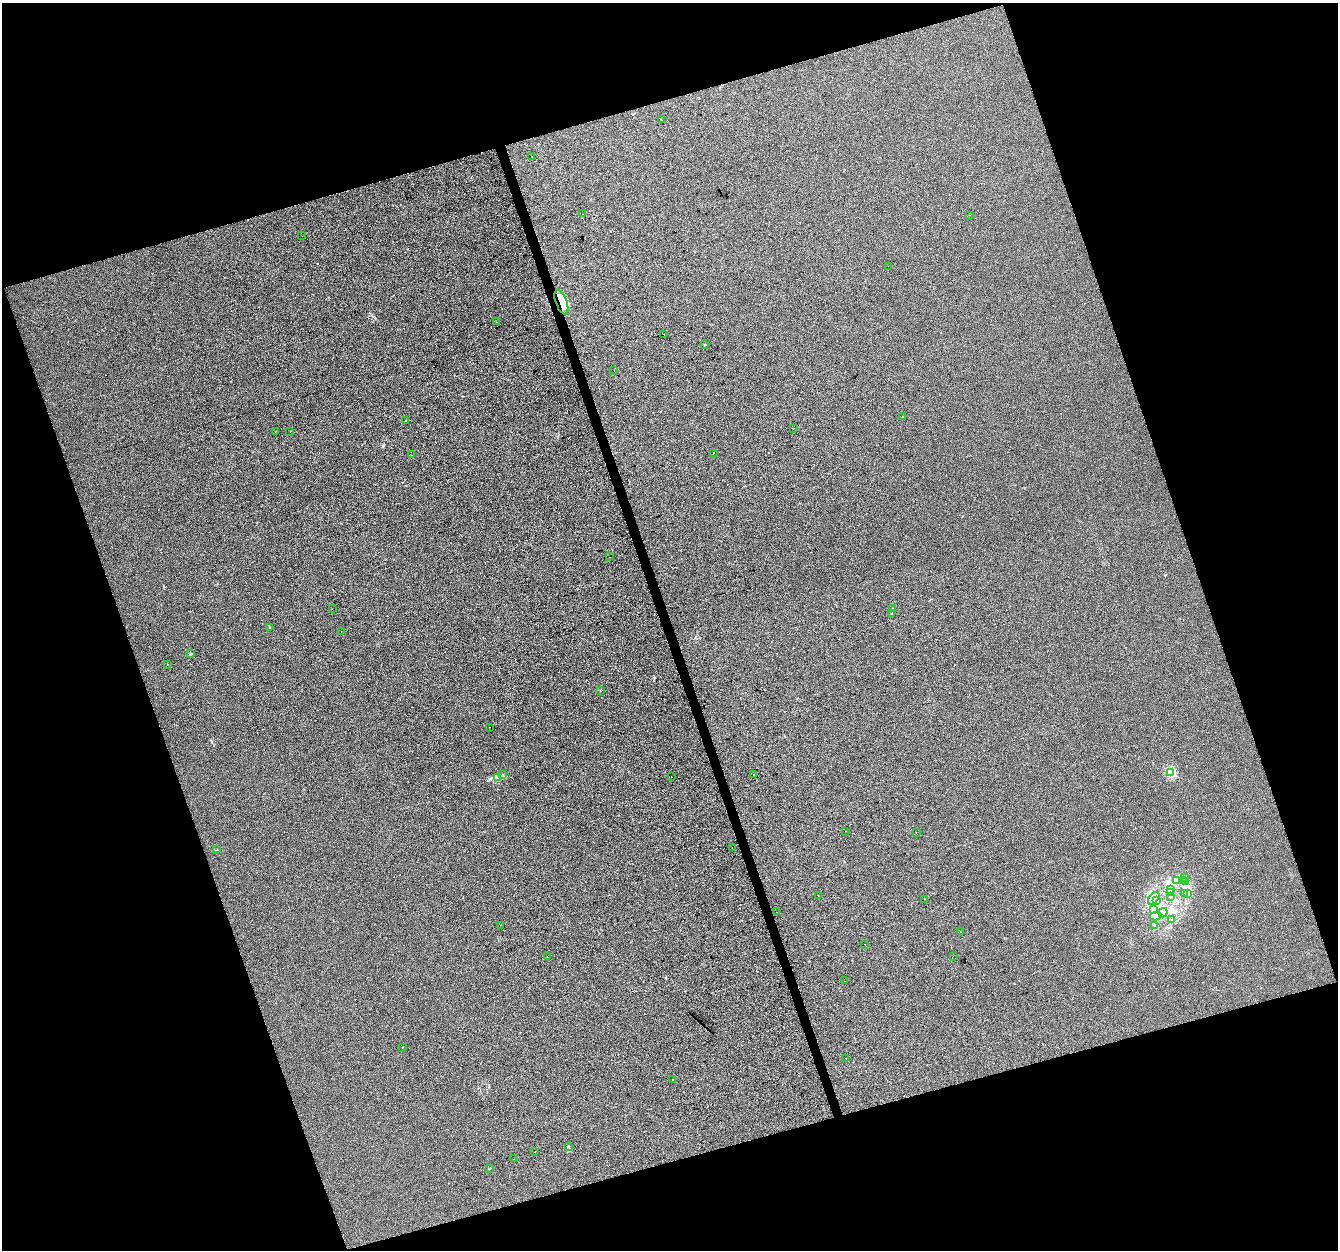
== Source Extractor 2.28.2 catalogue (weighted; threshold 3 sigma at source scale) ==
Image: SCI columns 1-5344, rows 114-5103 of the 5344 x 5163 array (HDU 1 of 3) = the unmasked area's bounding box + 8 px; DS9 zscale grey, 4 x 4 block average (1 PNG px = mean of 4 x 4 image px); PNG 1340 x 1252 px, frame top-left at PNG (2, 3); each listed source drawn as its Kron ellipse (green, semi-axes under 4 px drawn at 4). Shown black and unused: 37% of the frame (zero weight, under 2 of 3 exposures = <1% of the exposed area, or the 3 px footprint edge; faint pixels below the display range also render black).
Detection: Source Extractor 2.28.2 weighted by HDU 2 'WHT'. Background 1.29e-04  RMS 0.0056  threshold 0.0253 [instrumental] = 3 sigma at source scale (4.5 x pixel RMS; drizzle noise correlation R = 1.50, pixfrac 1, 0.0396/0.0396 arcsec/px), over >= 5 px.
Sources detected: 88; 2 inside a brighter object's white glare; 11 cosmic-ray / hot-pixel residue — neither listed nor drawn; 2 coinciding with a brighter row at this scale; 4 inside a brighter listed object's ellipse — not listed separately; the other 69 listed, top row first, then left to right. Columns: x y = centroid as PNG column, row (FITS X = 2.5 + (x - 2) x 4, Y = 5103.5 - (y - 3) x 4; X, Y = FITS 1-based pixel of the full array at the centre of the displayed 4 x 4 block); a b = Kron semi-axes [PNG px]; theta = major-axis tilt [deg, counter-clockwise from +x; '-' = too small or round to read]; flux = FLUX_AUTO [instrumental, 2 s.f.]
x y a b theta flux
661 120 2 2 - 4.6
532 157 2 2 - 0.41
582 214 2 2 - 0.77
970 215 2 2 - 0.57
302 236 2 2 - 0.61
888 266 2 2 - 0.5
561 302 13 5 -70 65
496 322 2 2 - 0.65
664 334 2 2 - 3.1
704 345 2 2 - 4.4
614 371 2 2 - 4.5
903 416 2 2 - 1
405 421 2 2 - 0.64
794 428 2 2 - 0.86
276 431 2 2 - 0.46
290 432 2 2 - 1.1
713 454 2 2 - 0.67
412 455 2 2 - 0.75
609 557 2 2 - 0.8
892 608 2 2 - 1.4
332 609 2 2 - 0.71
891 614 2 2 - 1.1
270 627 2 2 - 0.94
341 631 2 2 - 1.5
191 653 3 2 - 2.5
168 664 2 2 - 0.89
600 691 2 2 - 1.7
489 727 2 2 - 0.54
1171 772 2 2 - 160
503 774 2 2 - 0.7
754 774 2 2 - 2.8
671 777 2 2 - 2.2
497 778 2 2 - 2
845 831 2 2 - 2
916 832 2 2 - 0.51
732 847 2 2 - 3.4
217 850 2 2 - 0.79
1185 877 2 2 - 2.2
1177 880 2 2 - 2.7
1183 880 3 2 - 4.7
1186 881 3 2 - 3.4
1171 889 4 2 - 2.8
1171 893 3 3 - 7.8
1185 893 3 2 - 3.6
1188 894 3 2 - 3.2
818 895 2 2 - 4
1170 896 2 2 - 2.2
1154 898 7 4 52 15
924 899 2 2 - 2.5
1157 901 4 2 - 5.1
1154 910 2 2 - 1.9
776 912 2 2 - 0.49
1163 913 5 3 - 9.5
1156 916 5 3 - 10
1172 920 2 2 - 0.74
500 925 2 2 - 0.84
1155 926 2 2 - 1.8
960 932 2 2 - 1.5
864 944 2 2 - 0.68
953 956 2 2 - 1.6
547 957 2 2 - 2.8
845 981 2 2 - 5.2
402 1047 2 2 - 0.84
846 1059 2 2 - 1.3
672 1079 2 2 - 0.87
568 1146 2 2 - 0.87
535 1152 2 2 - 0.95
513 1159 2 2 - 0.49
490 1168 2 2 - 1.6
Overlapping masked pixels (flux is a lower limit): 1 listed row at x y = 561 302
Diffuse or blended objects may show on this block-average render without a row.